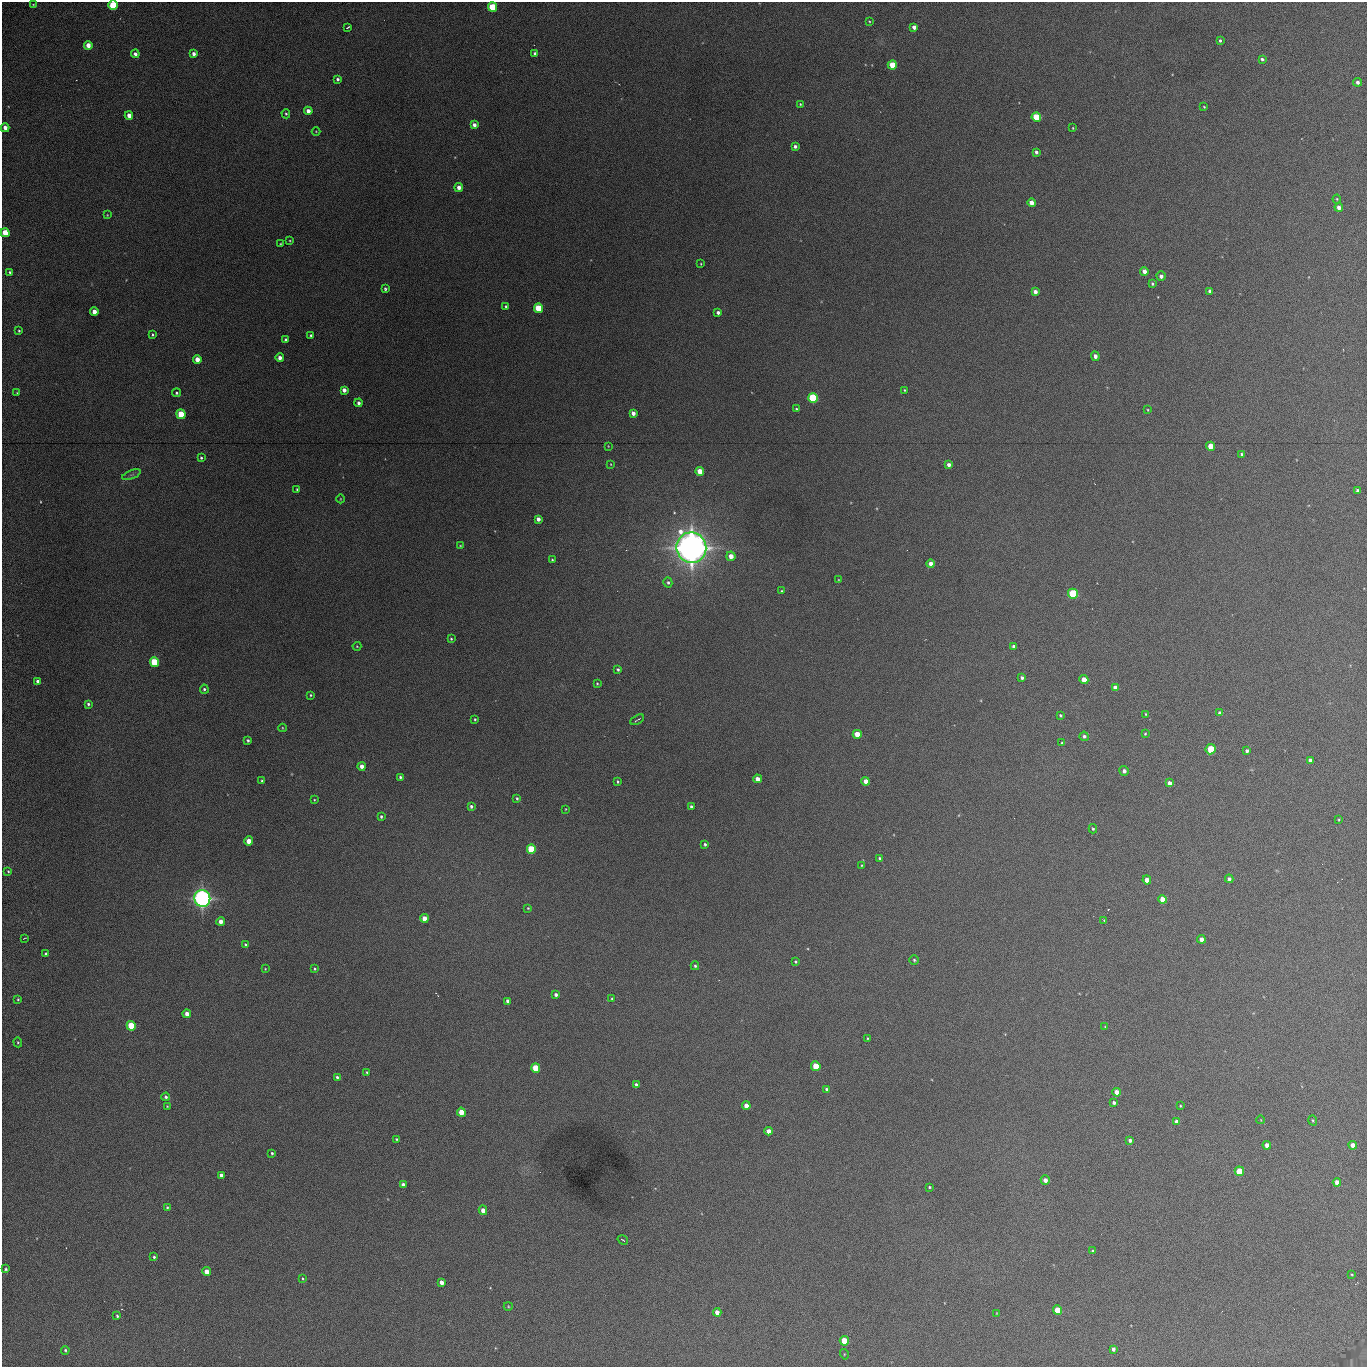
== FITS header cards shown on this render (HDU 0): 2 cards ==
NAXIS1  =                 1365 /fastest changing axis
NAXIS2  =                 1365 /next to fastest changing axis

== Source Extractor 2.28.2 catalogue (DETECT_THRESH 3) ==
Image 1365 x 1365 px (HDU 0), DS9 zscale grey, 1 PNG px = 1 image px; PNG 1369 x 1369 px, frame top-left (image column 1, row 1365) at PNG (2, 2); each listed source drawn as its Kron ellipse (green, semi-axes under 4 px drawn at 4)
Background 633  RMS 78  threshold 233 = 3 sigma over >= 5 px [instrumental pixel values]
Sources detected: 207; all 207 listed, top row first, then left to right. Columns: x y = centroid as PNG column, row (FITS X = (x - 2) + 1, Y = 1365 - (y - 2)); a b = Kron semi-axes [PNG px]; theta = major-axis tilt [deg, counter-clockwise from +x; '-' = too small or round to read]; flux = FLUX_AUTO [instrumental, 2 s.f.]
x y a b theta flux
33 4 3 2 - 4.2e+03
113 5 5 4 - 3.2e+05
492 7 5 4 - 2.3e+05
869 21 3 2 - 4.4e+03
348 27 4 2 - 7.2e+03
914 27 4 4 - 2.9e+04
1220 40 3 3 - 9.6e+03
88 45 4 4 - 5.1e+04
535 53 3 3 - 1.5e+04
135 54 4 4 - 2.3e+04
194 54 4 3 - 2.1e+04
1262 59 4 3 - 1.2e+04
892 65 4 4 - 1.2e+05
338 79 4 3 - 1.2e+04
1357 82 4 4 - 1.8e+04
800 104 3 3 - 4.8e+03
1204 107 3 2 - 4.4e+03
308 111 4 4 - 3.7e+04
286 114 4 4 - 6.8e+03
129 115 4 4 - 3.7e+04
1036 117 5 4 - 2.2e+05
474 125 4 4 - 2.5e+04
5 128 4 4 - 4.2e+04
1073 128 3 2 - 4.1e+03
316 131 4 3 - 3.8e+03
795 146 4 3 - 1.7e+04
1036 152 4 3 - 1.6e+04
459 187 4 4 - 3.8e+04
1337 199 4 4 - 5.0e+03
1031 203 4 4 - 4.7e+04
1339 207 4 4 - 3.6e+04
107 215 4 3 - 4.1e+03
5 233 4 4 - 1.4e+05
290 241 3 3 - 4.3e+03
280 244 3 3 - 4.3e+03
701 264 3 2 - 3.9e+03
1144 271 4 4 - 3.5e+04
10 272 3 3 - 7.4e+03
1161 276 4 4 - 2.3e+04
1152 284 4 3 - 9.6e+03
385 289 4 3 - 9.0e+03
1210 291 4 4 - 2.2e+04
1035 292 4 4 - 2.7e+04
506 306 3 3 - 8.3e+03
538 308 5 4 - 2.0e+05
94 312 4 4 - 5.7e+04
718 312 4 3 - 1.6e+04
19 331 3 3 - 6.4e+03
152 335 3 3 - 6.9e+03
311 335 3 3 - 8.3e+03
286 340 4 4 - 2.1e+04
1095 356 5 4 - 2.2e+04
280 358 4 4 - 2.8e+04
197 359 4 4 - 5.3e+04
344 390 4 4 - 2.7e+04
904 390 3 2 - 4.9e+03
17 393 3 2 - 4.1e+03
177 393 4 4 - 8.2e+03
813 398 5 5 - 4.6e+05
359 403 4 4 - 1.6e+04
796 409 3 3 - 8.3e+03
1148 410 3 3 - 4.9e+03
633 413 4 4 - 2.8e+04
181 414 5 4 - 1.4e+05
608 446 2 2 - 3.1e+03
1210 446 4 4 - 7.7e+04
1242 454 3 3 - 7.3e+03
201 458 4 3 - 7.1e+03
611 464 4 2 - 3.6e+03
949 465 4 4 - 2.4e+04
700 471 4 4 - 1.1e+05
132 475 10 3 21 1.0e+04
297 489 3 3 - 6.6e+03
1358 491 4 4 - 1.9e+04
340 499 4 3 - 3.8e+03
538 519 4 4 - 2.8e+04
460 546 4 3 - 4.2e+03
691 548 15 15 - 4.9e+06
731 556 5 4 - 5.3e+04
552 560 3 3 - 6.3e+03
931 564 4 4 - 4.2e+04
838 580 3 2 - 3.5e+03
668 582 5 4 - 1.1e+04
782 591 3 3 - 6.4e+03
1073 594 5 5 - 4.1e+05
451 639 4 3 - 6.3e+03
357 646 4 4 - 4.9e+03
1014 646 4 3 - 1.9e+04
154 662 5 4 - 2.6e+05
618 669 3 3 - 9.1e+03
1022 678 4 3 - 1.5e+04
1084 680 4 4 - 7.4e+04
38 682 4 3 - 3.0e+04
597 684 3 2 - 5.4e+03
1115 687 4 4 - 3.2e+04
204 689 4 4 - 9.9e+03
311 695 4 3 - 6.4e+03
88 704 4 4 - 1.0e+04
1219 713 4 4 - 1.4e+04
1146 714 4 3 - 4.8e+03
1060 715 3 3 - 7.8e+03
475 719 3 2 - 6.0e+03
637 720 7 2 30 6.6e+03
282 728 4 3 - 4.2e+03
857 734 4 4 - 9.3e+04
1145 734 3 3 - 5.6e+03
1084 736 4 4 - 1.6e+04
248 740 3 3 - 9.3e+03
1062 743 4 4 - 6.9e+03
1211 749 5 5 - 1.9e+05
1247 751 4 3 - 1.7e+04
1310 760 4 4 - 1.7e+04
362 766 4 4 - 2.8e+04
1124 771 5 4 - 2.0e+04
400 777 4 3 - 9.7e+03
757 779 4 4 - 4.4e+04
262 781 3 3 - 7.7e+03
866 781 4 4 - 4.7e+04
618 782 3 3 - 7.5e+03
1169 783 4 4 - 3.4e+04
517 798 4 3 - 7.5e+03
314 800 3 3 - 4.5e+03
471 806 4 4 - 1.3e+04
691 807 4 3 - 1.8e+04
565 809 3 2 - 3.7e+03
381 816 4 3 - 8.2e+03
1339 820 4 2 - 4.5e+03
1093 829 4 4 - 8.2e+03
249 841 4 4 - 6.6e+04
705 844 3 3 - 8.7e+03
531 849 5 4 - 2.7e+05
880 858 3 3 - 7.9e+03
862 865 4 2 - 4.3e+03
8 871 4 3 - 5.4e+03
1229 879 4 4 - 1.6e+04
1147 880 4 4 - 5.3e+04
202 898 8 8 - 2.1e+06
1163 899 4 4 - 8.6e+04
528 908 3 3 - 4.9e+03
424 918 4 4 - 6.6e+04
1104 920 3 3 - 5.8e+03
221 921 4 4 - 4.4e+04
24 938 4 2 - 3.7e+03
1201 939 4 4 - 4.0e+04
245 945 4 4 - 7.0e+03
46 954 4 3 - 1.4e+04
914 960 5 5 - 8.1e+03
795 962 3 3 - 7.9e+03
695 966 4 3 - 8.6e+03
265 969 2 2 - 3.6e+03
315 969 3 3 - 6.5e+03
556 995 4 3 - 1.5e+04
18 999 3 2 - 5.3e+03
612 999 3 2 - 4.8e+03
508 1001 4 4 - 1.9e+04
187 1014 4 4 - 4.1e+04
131 1026 5 4 - 2.2e+05
1105 1027 4 3 - 4.1e+03
867 1038 4 2 - 4.8e+03
18 1042 5 4 - 6.3e+03
816 1066 5 4 - 1.5e+05
536 1068 5 4 - 1.8e+05
367 1072 4 3 - 7.0e+03
337 1077 4 3 - 9.0e+03
636 1084 4 3 - 1.1e+04
826 1089 3 3 - 9.9e+03
1117 1092 4 4 - 5.5e+04
166 1097 4 4 - 1.1e+04
1114 1103 4 3 - 1.5e+04
167 1106 3 2 - 3.7e+03
746 1106 4 4 - 5.9e+04
1180 1106 3 3 - 5.3e+03
461 1112 4 4 - 8.0e+04
1261 1120 4 2 - 2.9e+03
1313 1120 5 3 - 5.7e+03
1176 1121 4 4 - 2.1e+04
769 1131 4 4 - 4.2e+04
396 1139 3 3 - 5.4e+03
1130 1140 4 3 - 1.4e+04
1267 1145 4 4 - 3.3e+04
1353 1145 4 4 - 4.6e+04
272 1153 3 3 - 7.8e+03
1239 1171 5 4 - 1.5e+05
221 1175 4 4 - 3.0e+04
1045 1180 4 4 - 2.8e+04
1337 1182 4 4 - 3.9e+04
403 1185 4 3 - 2.1e+04
929 1187 3 3 - 6.2e+03
167 1207 4 3 - 6.1e+03
483 1210 4 4 - 3.8e+04
623 1240 5 2 - 4.3e+03
1093 1251 4 3 - 9.2e+03
154 1257 4 4 - 8.2e+03
6 1269 3 3 - 7.0e+03
207 1272 4 4 - 6.6e+04
1352 1274 4 2 - 4.9e+03
303 1278 4 3 - 5.4e+03
442 1282 4 4 - 3.4e+04
508 1306 4 4 - 5.3e+03
1058 1310 5 4 - 2.1e+05
717 1312 4 4 - 4.7e+04
997 1313 4 3 - 3.5e+03
117 1316 4 3 - 7.7e+03
844 1341 5 4 - 1.6e+05
1113 1349 4 3 - 1.9e+04
65 1350 4 3 - 7.4e+03
844 1354 5 3 - 4.6e+03
At the frame edge (FLAGS 8, measured only in part): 2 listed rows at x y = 113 5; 5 233

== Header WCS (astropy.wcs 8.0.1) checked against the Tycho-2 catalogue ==
Header WCS as astropy/WCSLIB reads it (applying the file's SIP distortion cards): RA---TAN-SIP/DEC--TAN-SIP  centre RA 02:17:03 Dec +13:19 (34.26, +13.32 deg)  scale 1.91 arcsec/px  FOV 43.6' x 43.6'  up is -180 deg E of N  parity flipped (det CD > 0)
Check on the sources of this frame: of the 60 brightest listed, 15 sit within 2.7 arcsec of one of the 19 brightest Tycho-2 stars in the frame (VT <= 12.67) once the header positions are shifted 0.30 arcsec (0.27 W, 0.14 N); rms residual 0.90 arcsec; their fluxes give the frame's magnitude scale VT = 25.19 - 2.5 log10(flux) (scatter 0.16 mag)
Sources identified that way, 15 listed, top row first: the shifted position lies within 2.7 arcsec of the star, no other Tycho-2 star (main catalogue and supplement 1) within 5.4 arcsec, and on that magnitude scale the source's flux lands within +1.5 / -3 mag of the star's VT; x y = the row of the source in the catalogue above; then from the Tycho-2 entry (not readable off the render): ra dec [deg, ICRS J2000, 3 dp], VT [Tycho-2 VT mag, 2 dp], TYC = Tycho-2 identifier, HIP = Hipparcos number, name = IAU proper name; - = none
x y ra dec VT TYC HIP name
113 5 34.572 +12.955 11.42 637-1207-1 - -
492 7 34.365 +12.956 12.09 637-873-1 - -
1036 117 34.068 +13.016 12.11 637-923-1 - -
538 308 34.341 +13.116 11.78 637-767-1 - -
813 398 34.191 +13.165 10.78 637-980-1 - -
181 414 34.536 +13.172 12.67 637-944-1 - -
1073 594 34.049 +13.269 11.22 637-820-1 - -
154 662 34.551 +13.304 11.62 637-695-1 - -
1211 749 33.973 +13.352 11.91 637-1253-1 - -
531 849 34.345 +13.404 11.61 637-1245-1 - -
202 898 34.525 +13.430 7.86 637-948-1 10730 -
536 1068 34.343 +13.520 12.11 637-855-1 - -
1239 1171 33.958 +13.576 11.96 637-1126-1 - -
1058 1310 34.057 +13.650 11.94 637-667-1 - -
844 1341 34.174 +13.666 12.36 637-601-1 - -